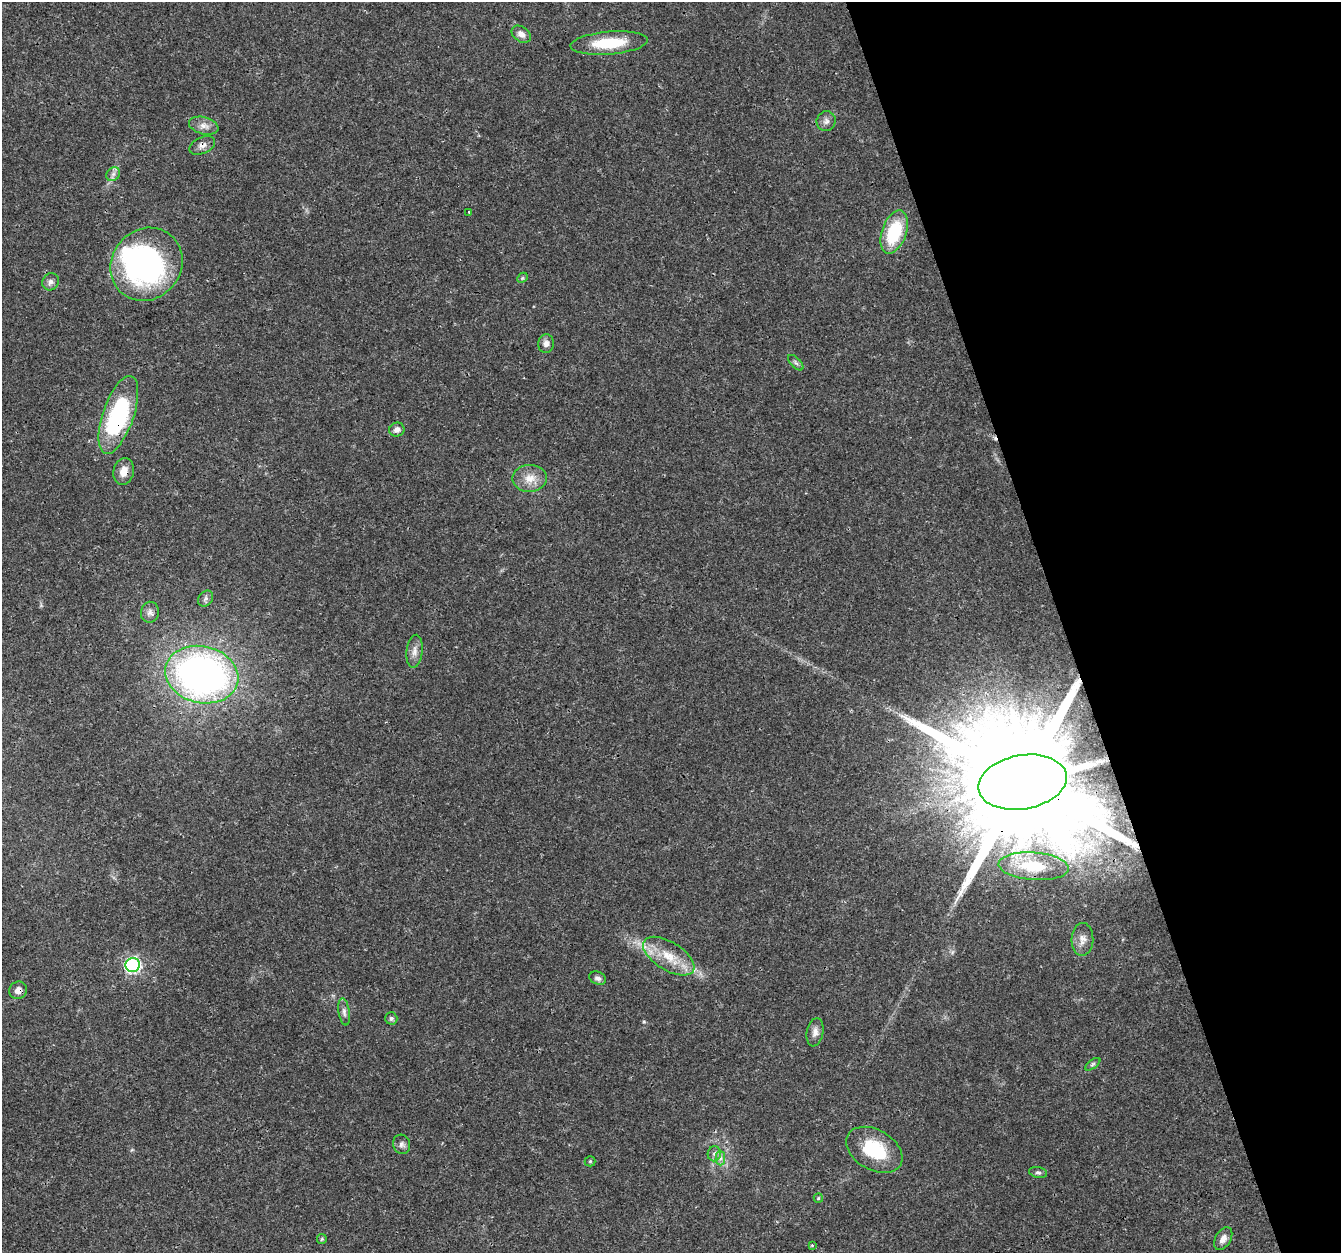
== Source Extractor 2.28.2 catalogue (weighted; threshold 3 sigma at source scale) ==
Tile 12 of 4 x 4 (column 4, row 3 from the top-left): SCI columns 4019-5357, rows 1367-2617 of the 5357 x 5182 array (HDU 1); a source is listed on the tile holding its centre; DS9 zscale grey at full resolution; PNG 1343 x 1255 px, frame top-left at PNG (2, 2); each listed source drawn as its Kron ellipse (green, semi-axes under 4 px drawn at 4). Shown black and unused: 21% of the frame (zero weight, under 3 of 4 exposures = <1% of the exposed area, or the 3 px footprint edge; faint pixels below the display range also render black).
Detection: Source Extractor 2.28.2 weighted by HDU 2 'WHT'; one run over the whole footprint, this tile lists its part. Background 0.026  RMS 0.0019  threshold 0.00871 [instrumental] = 3 sigma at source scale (4.5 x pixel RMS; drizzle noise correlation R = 1.50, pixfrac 1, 0.0396/0.0396 arcsec/px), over >= 5 px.
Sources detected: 45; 1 inside a brighter object's white glare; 1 cosmic-ray / hot-pixel residue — neither listed nor drawn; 1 inside a brighter listed object's ellipse — not listed separately; the other 42 listed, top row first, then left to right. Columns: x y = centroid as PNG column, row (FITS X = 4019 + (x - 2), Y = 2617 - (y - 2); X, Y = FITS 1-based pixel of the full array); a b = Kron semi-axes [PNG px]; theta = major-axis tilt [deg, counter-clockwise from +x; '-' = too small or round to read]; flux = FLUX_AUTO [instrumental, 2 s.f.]
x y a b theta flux
521 34 10 7 -35 1.2
609 43 39 11 5 7.9
826 121 10 9 - 0.96
204 126 15 8 -15 1.4
202 145 14 8 24 1.1
113 174 7 6 - 0.69
469 212 3 2 - 0.2
894 232 22 12 71 11
146 264 38 34 50 47
522 278 6 4 46 0.29
51 282 9 8 - 0.79
546 344 9 8 - 0.93
796 363 10 5 -45 0.51
118 415 41 15 71 26
397 430 8 7 - 1.1
124 471 13 10 75 1.9
530 478 17 13 1 2.8
206 599 9 6 53 0.62
150 612 10 9 - 0.97
414 651 16 8 83 1.3
202 675 37 28 -13 88
1022 782 44 27 10 12000
1034 866 35 13 -4 7.4
1082 939 16 11 87 1.7
669 956 29 14 -31 5.2
133 965 7 7 - 40
598 978 8 6 -25 0.69
18 990 9 8 - 1.2
344 1012 13 5 -81 0.77
391 1018 6 6 - 0.48
815 1032 14 8 79 1.1
1093 1064 9 4 36 0.36
402 1144 10 8 -67 0.75
874 1150 30 20 -30 9.9
714 1154 7 6 - 0.62
720 1158 7 4 89 0.56
590 1161 5 5 - 0.25
1038 1172 9 5 -10 0.44
818 1198 5 4 - 0.24
322 1239 5 5 - 0.27
1223 1239 12 7 59 1.2
812 1245 4 4 - 0.22
Overlapping masked pixels (flux is a lower limit): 5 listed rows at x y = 202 145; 118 415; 124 471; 1022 782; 18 990